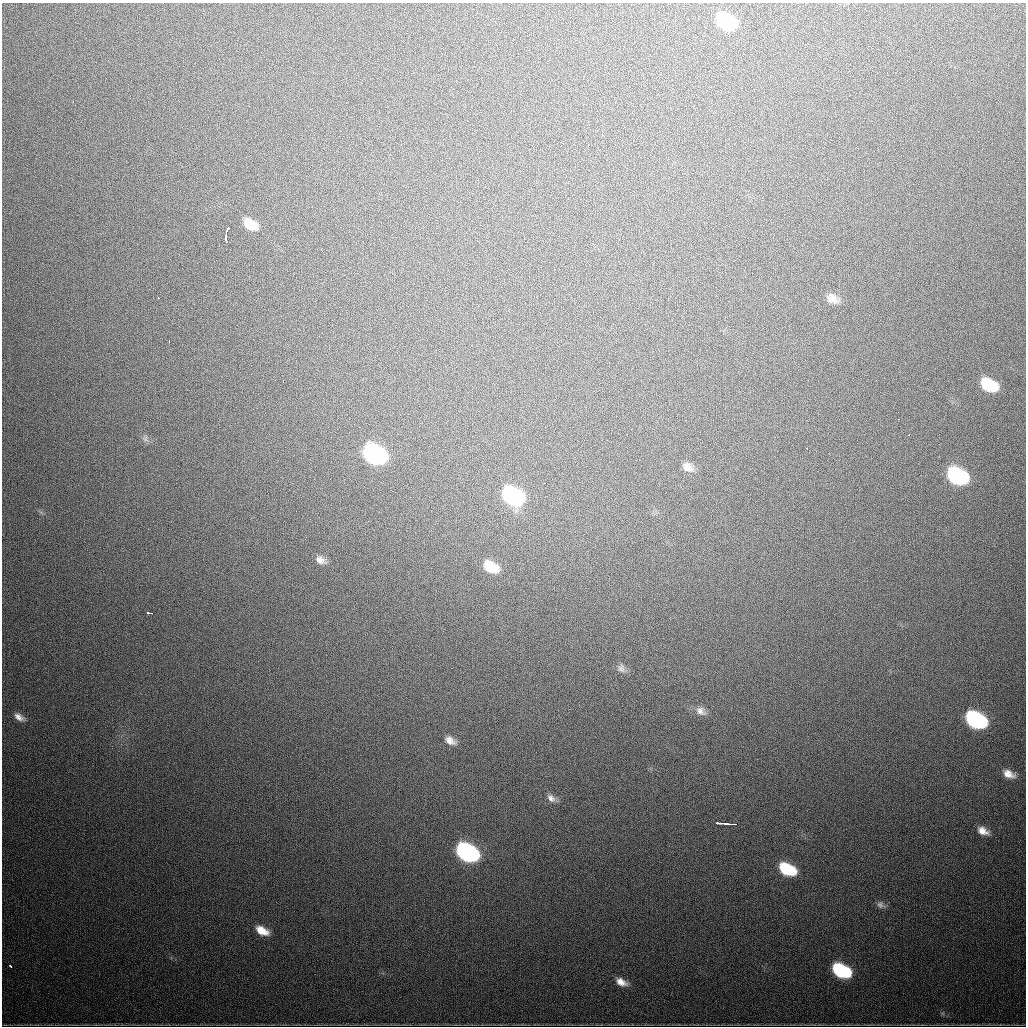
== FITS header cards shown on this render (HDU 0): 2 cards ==
NAXIS1  =                 1024
NAXIS2  =                 1024

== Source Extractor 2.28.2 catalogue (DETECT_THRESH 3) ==
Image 1024 x 1024 px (HDU 0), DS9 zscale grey, 1 PNG px = 1 image px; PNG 1028 x 1028 px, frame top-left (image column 1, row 1024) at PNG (2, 3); no overlay
Background 629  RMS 20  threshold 59.5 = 3 sigma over >= 5 px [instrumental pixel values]
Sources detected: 40; all 40 listed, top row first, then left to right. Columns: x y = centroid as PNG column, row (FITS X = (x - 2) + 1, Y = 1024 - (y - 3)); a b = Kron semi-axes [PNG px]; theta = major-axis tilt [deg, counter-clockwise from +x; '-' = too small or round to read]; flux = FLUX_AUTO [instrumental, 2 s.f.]
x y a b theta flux
726 22 15 10 -30 180000
73 101 3 2 - 1800
250 224 14 9 -32 26000
227 229 5 3 - 4000
226 236 10 3 89 9100
159 298 3 2 - 1200
832 299 14 10 -37 13000
169 341 3 2 - 2700
283 381 3 2 - 1700
989 385 14 9 -27 74000
899 419 3 2 - 1400
909 435 3 2 - 3000
145 439 7 4 -19 3000
807 448 2 2 - 1800
374 454 16 10 -30 480000
687 467 14 10 -35 12000
957 476 15 10 -27 260000
545 483 3 2 - 3200
513 496 15 10 -29 330000
320 560 13 8 -30 8700
491 567 15 10 -28 38000
150 613 5 2 - 5800
621 668 12 9 89 6800
700 711 15 10 -35 9500
19 717 14 7 -30 9000
976 720 15 10 -27 290000
450 741 12 7 -31 9600
1009 774 15 9 -24 14000
551 798 13 8 -47 7500
719 823 7 3 0 4800
725 823 5 2 - 2700
734 824 9 2 0 4100
983 831 14 8 -26 13000
467 852 15 10 -28 450000
787 869 14 8 -25 79000
880 905 12 7 -32 5600
262 931 14 8 -28 20000
10 966 3 2 - 1800
841 971 14 9 -26 160000
621 982 14 8 -26 13000